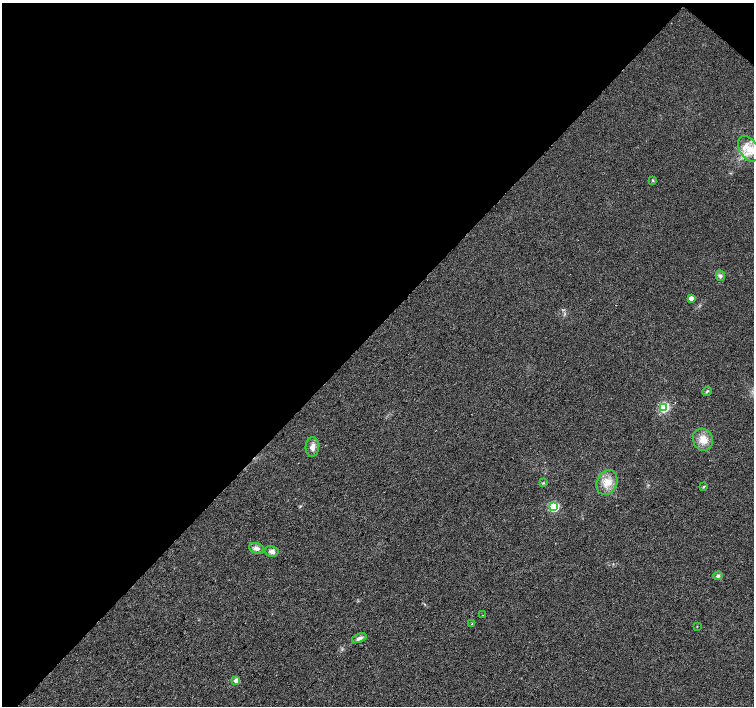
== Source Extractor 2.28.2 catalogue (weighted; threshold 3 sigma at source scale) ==
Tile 2 of 4 x 4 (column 2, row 1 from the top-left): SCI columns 1509-3012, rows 4455-5861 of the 6019 x 6028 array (HDU 1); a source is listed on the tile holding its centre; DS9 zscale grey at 2 x 2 block average (1 PNG px = mean of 2 x 2 image px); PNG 756 x 708 px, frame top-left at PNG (2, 3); each listed source drawn as its Kron ellipse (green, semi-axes under 4 px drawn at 4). Shown black and unused: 47% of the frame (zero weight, under 2 of 3 exposures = <1% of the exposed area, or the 3 px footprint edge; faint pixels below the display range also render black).
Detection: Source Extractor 2.28.2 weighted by HDU 2 'WHT'; one run over the whole footprint, this tile lists its part. Background 0.021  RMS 0.006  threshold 0.0272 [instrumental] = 3 sigma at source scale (4.5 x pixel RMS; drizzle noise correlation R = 1.50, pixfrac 1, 0.0396/0.0396 arcsec/px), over >= 5 px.
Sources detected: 21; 1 inside a brighter listed object's ellipse — not listed separately; the other 20 listed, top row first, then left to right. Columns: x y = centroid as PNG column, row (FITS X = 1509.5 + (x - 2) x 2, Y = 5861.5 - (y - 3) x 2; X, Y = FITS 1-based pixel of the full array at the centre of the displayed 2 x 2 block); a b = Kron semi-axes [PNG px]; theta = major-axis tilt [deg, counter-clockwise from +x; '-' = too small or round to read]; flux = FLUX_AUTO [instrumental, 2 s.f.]
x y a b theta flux
749 149 14 9 -59 23
653 180 3 3 - 1.3
720 276 5 4 - 3.5
691 298 3 3 - 12
707 391 5 2 - 1.5
664 407 4 4 - 150
703 440 11 10 - 16
312 447 10 6 87 7.5
607 482 13 10 65 17
543 483 3 2 - 1.2
703 487 3 3 - 1.3
554 507 4 3 - 110
256 548 8 5 -20 6.3
272 551 7 5 -13 6.7
718 576 5 4 - 3.5
483 615 2 2 - 0.46
472 624 2 2 - 1.1
697 626 3 2 - 0.68
359 638 7 4 21 4.8
236 681 3 3 - 19